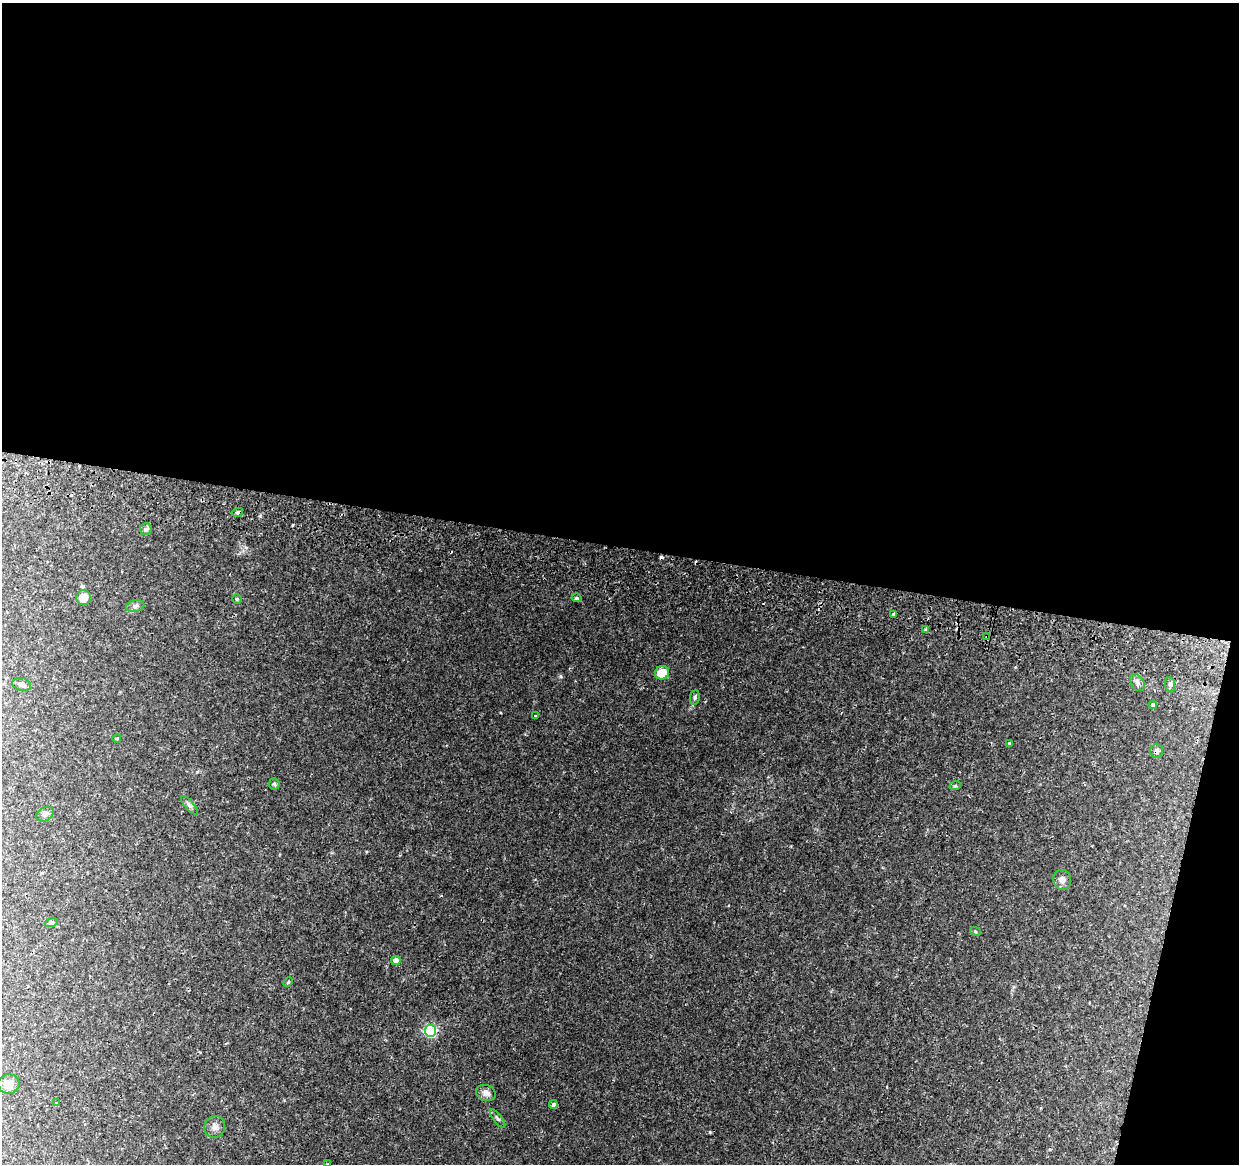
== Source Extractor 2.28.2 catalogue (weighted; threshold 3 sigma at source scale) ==
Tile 4 of 4 x 4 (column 4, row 1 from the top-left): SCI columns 3730-4966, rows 3816-4977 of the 4976 x 5248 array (HDU 1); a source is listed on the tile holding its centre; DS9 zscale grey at full resolution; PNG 1241 x 1166 px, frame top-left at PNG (2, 3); each listed source drawn as its Kron ellipse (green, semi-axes under 4 px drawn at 4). Shown black and unused: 49% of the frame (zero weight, under 2 of 3 exposures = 3% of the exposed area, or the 3 px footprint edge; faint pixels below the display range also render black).
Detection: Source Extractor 2.28.2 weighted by HDU 2 'WHT'; one run over the whole footprint, this tile lists its part. Background 0.0332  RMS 0.0032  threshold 0.0145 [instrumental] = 3 sigma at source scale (4.5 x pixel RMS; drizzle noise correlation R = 1.50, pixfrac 1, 0.0396/0.0396 arcsec/px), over >= 5 px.
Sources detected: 41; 5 cosmic-ray / hot-pixel residue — neither listed nor drawn; the other 36 listed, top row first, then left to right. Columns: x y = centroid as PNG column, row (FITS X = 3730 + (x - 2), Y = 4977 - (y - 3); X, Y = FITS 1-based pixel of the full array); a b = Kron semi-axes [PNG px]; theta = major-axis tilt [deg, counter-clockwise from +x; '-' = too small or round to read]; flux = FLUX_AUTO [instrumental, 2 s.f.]
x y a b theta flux
237 512 6 4 16 0.88
146 529 6 6 - 0.64
84 598 7 7 - 3.8
577 598 5 4 - 0.76
237 599 4 4 - 0.4
135 606 9 6 11 0.97
893 614 4 3 - 1.7
926 630 3 3 - 1
987 637 3 3 - 0.76
662 673 7 6 - 6.6
1137 682 9 6 -59 1
22 684 9 6 -14 1.1
1170 685 8 5 -82 0.71
695 697 7 5 83 0.56
1153 705 4 4 - 0.92
535 716 3 3 - 0.48
117 738 4 2 - 0.27
1009 743 4 3 - 0.25
1157 751 7 6 - 0.89
274 784 5 5 - 0.47
955 786 6 3 18 0.38
189 805 11 4 -50 0.89
45 814 9 6 29 1.1
1062 880 10 8 -78 1.7
51 923 6 4 17 0.46
975 931 5 3 - 0.32
396 960 4 4 - 2.1
288 982 5 3 - 0.33
430 1031 6 6 - 39
9 1084 11 9 7 2.8
486 1093 10 8 -18 1.6
57 1103 3 3 - 0.43
553 1104 4 3 - 1.1
498 1118 11 4 -52 0.62
215 1127 11 10 - 1.7
327 1164 3 2 - 0.34
Overlapping masked pixels (flux is a lower limit): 3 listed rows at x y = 237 512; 987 637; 1157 751
Isophote crosses this tile's border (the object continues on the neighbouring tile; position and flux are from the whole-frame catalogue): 1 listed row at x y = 327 1164
Unlisted compact peaks at least as high as the median listed source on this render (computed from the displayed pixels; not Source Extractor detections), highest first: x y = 260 516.